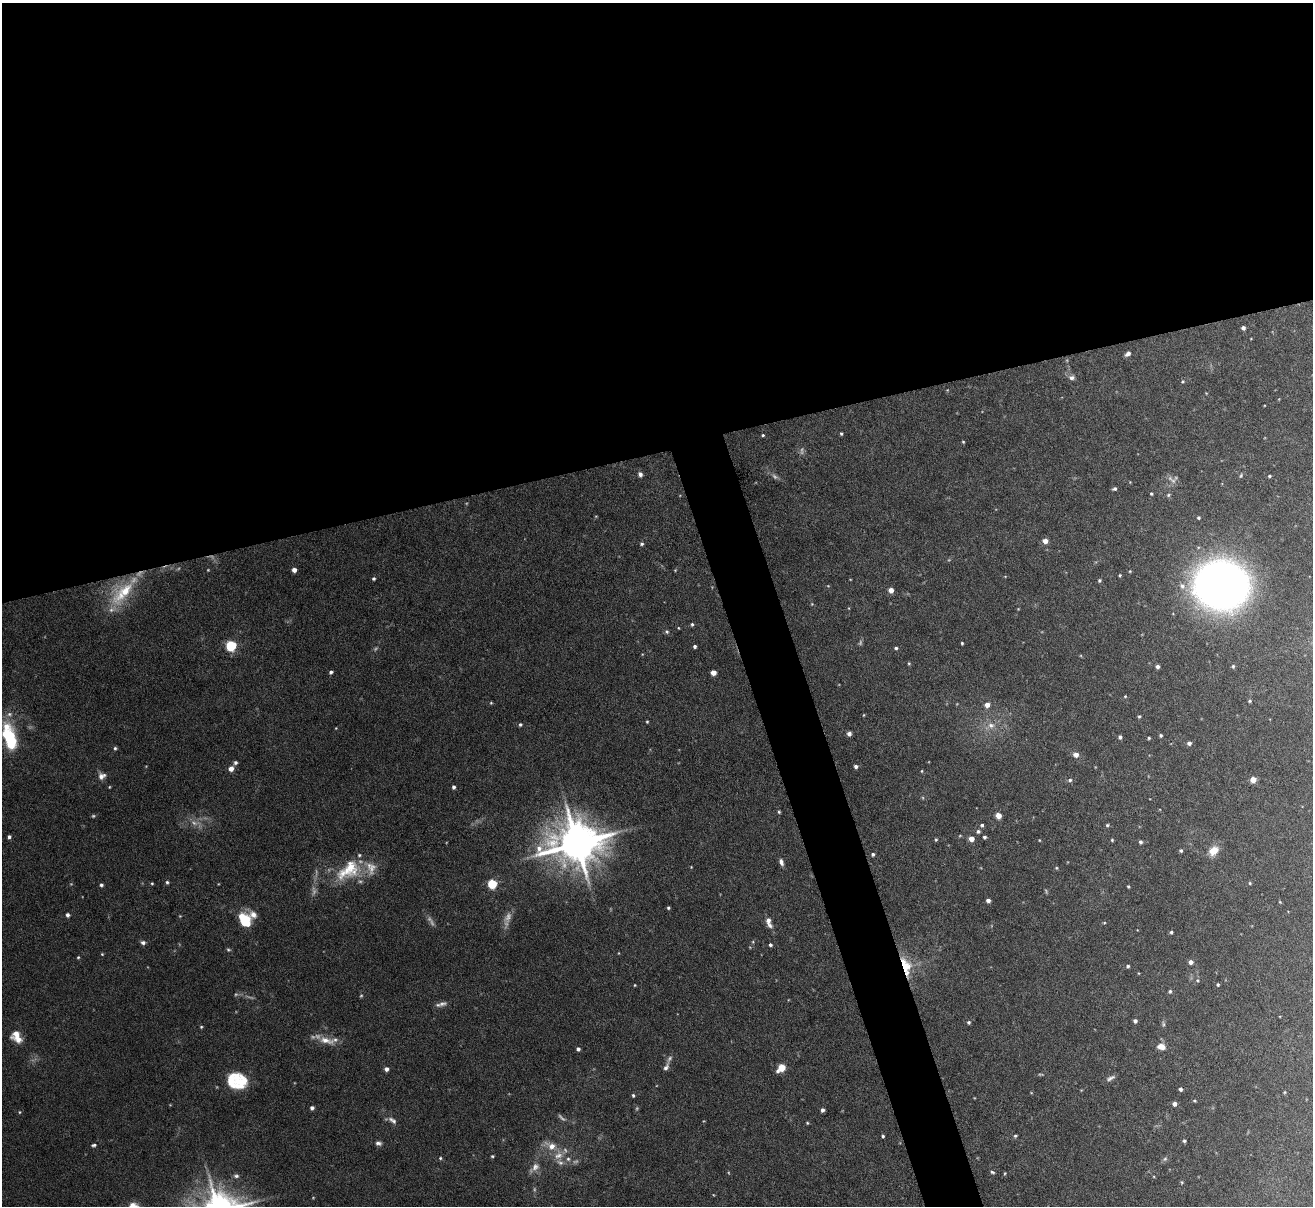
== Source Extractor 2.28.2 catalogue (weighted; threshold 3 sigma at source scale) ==
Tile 2 of 4 x 4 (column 2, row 1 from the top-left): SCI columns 1313-2623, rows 3758-4961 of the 5247 x 5228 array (HDU 1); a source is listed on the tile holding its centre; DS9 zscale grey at full resolution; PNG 1315 x 1208 px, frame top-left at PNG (2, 3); no overlay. Shown black and unused: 40% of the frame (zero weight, under 4 of 8 exposures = <1% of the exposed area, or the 3 px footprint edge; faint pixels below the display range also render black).
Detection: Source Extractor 2.28.2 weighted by HDU 2 'WHT'; one run over the whole footprint, this tile lists its part. Background 0.0598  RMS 0.0025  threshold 0.0101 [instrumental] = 3 sigma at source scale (4.09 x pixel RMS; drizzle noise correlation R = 1.36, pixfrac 0.8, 0.05/0.05 arcsec/px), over >= 5 px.
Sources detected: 201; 32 too faint to see at this stretch — not listed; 10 inside a brighter listed object's ellipse — not listed separately; the other 159 listed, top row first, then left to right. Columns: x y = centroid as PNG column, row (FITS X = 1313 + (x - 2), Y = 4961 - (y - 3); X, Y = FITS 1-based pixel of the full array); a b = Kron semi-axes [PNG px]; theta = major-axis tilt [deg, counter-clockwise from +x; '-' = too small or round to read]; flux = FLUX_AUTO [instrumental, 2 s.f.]
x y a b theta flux
1243 328 4 4 - 0.69
1251 339 3 2 - 0.14
1128 354 6 4 41 0.87
1072 378 8 6 -4 0.84
1182 381 6 5 - 0.32
841 434 3 3 - 0.3
763 435 4 3 - 0.3
963 442 4 3 - 0.26
640 474 6 5 - 0.74
1241 475 7 4 73 0.34
1269 476 4 3 - 0.3
1114 489 5 4 - 0.48
1151 494 4 3 - 0.27
1168 495 6 5 - 0.38
596 516 5 3 - 0.2
1198 518 4 4 - 0.38
1045 541 6 5 - 1.5
642 544 5 4 - 0.43
294 570 4 4 - 1.3
675 570 4 3 - 0.2
1130 571 4 3 - 0.21
1120 575 4 4 - 0.26
1005 576 5 3 - 0.16
374 579 4 4 - 0.41
1099 580 4 4 - 0.39
1221 585 36 32 -7 230
1182 586 8 8 - 1.3
891 590 5 5 - 1.6
122 593 43 21 48 13
812 604 5 4 - 0.26
849 608 5 3 - 0.18
692 624 5 4 - 0.39
678 628 4 4 - 0.19
667 632 6 5 - 0.47
962 643 3 3 - 0.29
231 646 5 5 - 23
695 646 4 4 - 0.52
896 648 4 4 - 0.44
909 663 5 4 - 0.28
1233 666 5 4 - 0.37
1158 667 4 4 - 0.68
331 672 4 3 - 0.51
713 672 5 4 - 2
1125 696 4 4 - 0.26
1250 701 5 4 - 0.32
491 703 4 4 - 0.24
987 705 5 5 - 1.7
864 715 5 3 - 0.19
1139 716 4 3 - 0.3
647 722 3 3 - 0.27
520 725 4 4 - 0.4
991 725 10 8 -3 1.7
849 734 4 4 - 0.94
1161 735 4 4 - 0.35
1120 737 4 4 - 0.53
10 738 30 15 -73 12
1149 738 3 3 - 0.3
1189 743 4 4 - 0.87
115 748 5 4 - 0.41
1076 755 6 6 - 1.4
235 763 6 5 - 0.55
856 767 4 4 - 0.61
231 769 6 5 - 1.6
922 771 4 3 - 0.21
102 776 10 8 23 1.4
1070 780 6 5 - 0.56
1253 780 4 4 - 3.1
109 787 3 3 - 0.2
453 787 4 4 - 0.63
779 812 4 4 - 0.3
998 816 5 4 - 3
982 825 4 4 - 0.46
1107 825 4 4 - 0.35
978 831 5 5 - 0.54
9 837 4 3 - 0.55
984 837 4 3 - 0.55
971 839 5 5 - 1.5
936 840 4 3 - 0.28
1039 840 4 3 - 0.18
1112 840 4 4 - 0.26
1140 842 5 4 - 0.59
577 843 15 12 6 990
1181 851 4 4 - 0.41
1213 851 13 10 48 3.1
873 854 5 5 - 0.41
781 862 8 5 -73 0.95
691 867 3 3 - 0.18
1056 868 4 4 - 0.25
349 870 38 22 33 12
167 882 5 4 - 0.4
152 883 4 3 - 0.26
1250 883 5 4 - 0.28
492 884 5 5 - 14
101 885 4 4 - 0.54
1128 886 3 3 - 0.26
988 900 4 4 - 0.97
1280 902 5 3 - 0.2
668 908 3 3 - 0.36
68 915 5 5 - 0.6
245 920 15 10 -56 8.7
768 920 9 7 -72 1.3
1104 923 5 3 - 0.21
1171 932 4 4 - 0.38
753 942 5 3 - 0.23
143 943 7 5 -17 0.67
770 945 4 4 - 0.46
228 950 6 5 - 0.38
102 954 4 4 - 0.23
78 957 4 3 - 0.28
1191 962 5 5 - 1.1
906 966 24 10 -74 6.8
1128 966 4 4 - 0.45
1138 973 5 3 - 0.19
1197 980 6 5 - 0.42
635 985 3 2 - 0.19
1218 985 4 3 - 0.32
1170 991 6 5 - 0.43
361 996 6 4 66 0.31
442 1003 12 6 1 1.1
1135 1021 4 4 - 0.78
969 1022 4 4 - 0.43
1163 1024 10 4 -81 0.5
201 1027 4 4 - 0.28
18 1039 11 8 -16 2.1
326 1040 25 9 -15 3.3
1161 1047 9 7 -12 2.1
578 1049 4 4 - 0.65
666 1067 13 6 65 0.98
781 1068 7 5 44 4.5
386 1069 5 4 - 0.97
1110 1078 12 5 26 0.82
242 1082 18 14 61 5.6
1181 1089 4 4 - 0.63
1284 1092 4 3 - 0.21
633 1095 4 3 - 0.36
1195 1101 4 4 - 0.3
1175 1104 4 4 - 1
312 1108 4 4 - 0.75
822 1110 4 4 - 0.74
20 1112 5 4 - 0.25
392 1120 14 7 -34 1.2
807 1123 4 3 - 0.25
883 1136 3 3 - 0.35
1015 1136 5 4 - 0.36
1184 1141 4 4 - 0.41
378 1143 8 6 -9 0.78
94 1145 7 4 12 0.5
551 1146 18 9 -19 3.2
492 1156 4 3 - 0.31
440 1158 5 4 - 0.33
568 1159 6 5 - 0.68
1165 1159 8 6 23 0.53
560 1162 11 6 -26 1.1
535 1167 18 9 45 1.9
992 1172 6 4 -30 0.4
1005 1173 5 3 - 0.23
236 1176 7 6 - 0.7
1182 1182 5 4 - 0.29
714 1195 4 2 - 0.15
Overlapping masked pixels (flux is a lower limit): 2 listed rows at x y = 122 593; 906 966